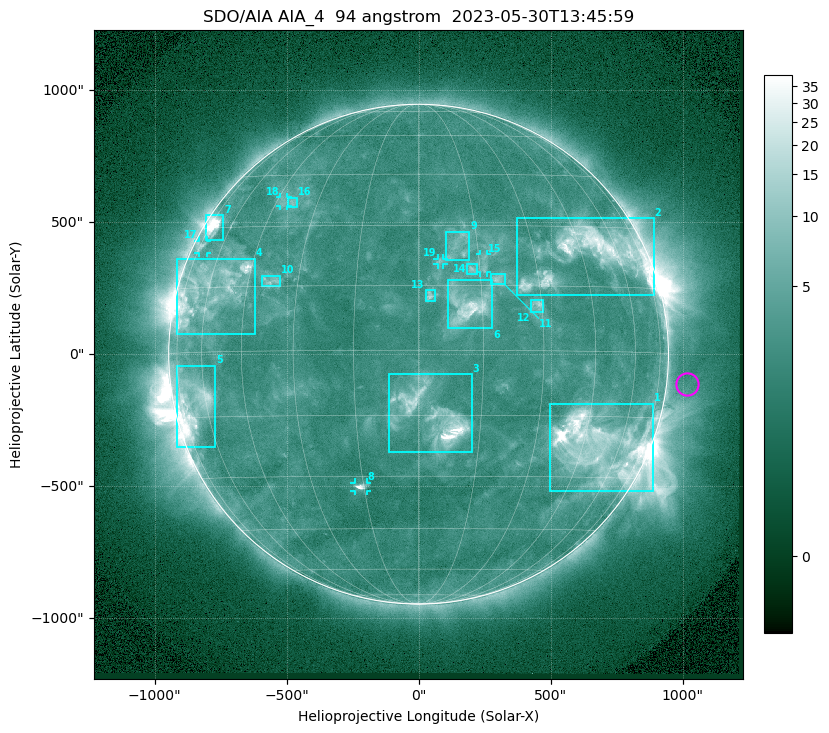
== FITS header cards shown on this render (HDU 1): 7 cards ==
TELESCOP= 'SDO/AIA '           / For AIA: SDO/AIA
INSTRUME= 'AIA_4   '           / For AIA: AIA_ATA1, AIA_ATA2, AIA_ATA3 or AIA_AT
WAVELNTH=                   94 / [angstrom] Wavelength
WAVEUNIT= 'angstrom'           / Wavelength unit: angstrom
DATE-OBS= '2023-05-30T13:45:59.122' / [ISO] Date when observation started; ISO 8
CTYPE1  = 'HPLN-TAN'           / CTYPE1: HPLN
CTYPE2  = 'HPLT-TAN'           / CTYPE2: HPLT

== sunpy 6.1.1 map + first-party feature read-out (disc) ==
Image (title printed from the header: SDO/AIA AIA_4  94 angstrom  2023-05-30T13:45:59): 1024 x 1024 px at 2.4 arcsec/px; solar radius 947 arcsec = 394 px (full disc in frame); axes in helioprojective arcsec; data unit not stated in the header (colour bar unlabelled)
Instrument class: DISC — disc imager (sunpy class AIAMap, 94 A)
Bright regions (active regions / flare kernels): reference = the median radial profile (limb darkening/brightening removed); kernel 9 px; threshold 5 sigma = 3.8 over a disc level ~2.55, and >= 1.15x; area >= 12 px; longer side >= 9 px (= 22 arcsec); searched inside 0.97 R_sun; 19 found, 19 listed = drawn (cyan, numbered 1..; 5 of them under ~33 arcsec drawn as corner ticks so the feature stays visible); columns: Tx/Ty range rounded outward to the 5 arcsec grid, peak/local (2 s.f.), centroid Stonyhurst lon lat
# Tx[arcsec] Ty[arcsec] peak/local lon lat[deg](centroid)
1 495..890 -520..-185 193 +50 -22
2 375..890 220..515 9.8 +48 +23
3 -110..205 -375..-75 36 +3 -15
4 -915..-620 75..365 7.5 -59 +14
5 -920..-770 -350..-40 13 -66 -11
6 110..280 95..280 9.1 +12 +10
7 -810..-740 435..525 17 -69 +30
8 -245..-195 -520..-485 11 -16 -33
9 105..195 355..465 3.2 +10 +25
10 -595..-520 255..300 3.9 -38 +16
11 275..330 265..305 4.6 +19 +17
12 425..475 160..210 4.7 +29 +10
13 25..65 200..245 4.6 +3 +13
14 185..225 305..340 4 +13 +19
15 230..260 310..380 3.5 +16 +20
16 -495..-460 555..595 3.2 -39 +37
17 -835..-800 385..430 3.6 -72 +25
18 -525..-495 560..595 2.7 -42 +37
19 70..95 340..365 3.1 +5 +21
Off-limb structures (1.02-1.3 R_sun): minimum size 162 px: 3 found; the strongest spans PA ~225..305 deg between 1.02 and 1.3 R_sun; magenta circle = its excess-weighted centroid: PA ~265 deg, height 1.08 R_sun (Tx ~1015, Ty ~-110 arcsec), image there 1.5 x the reference